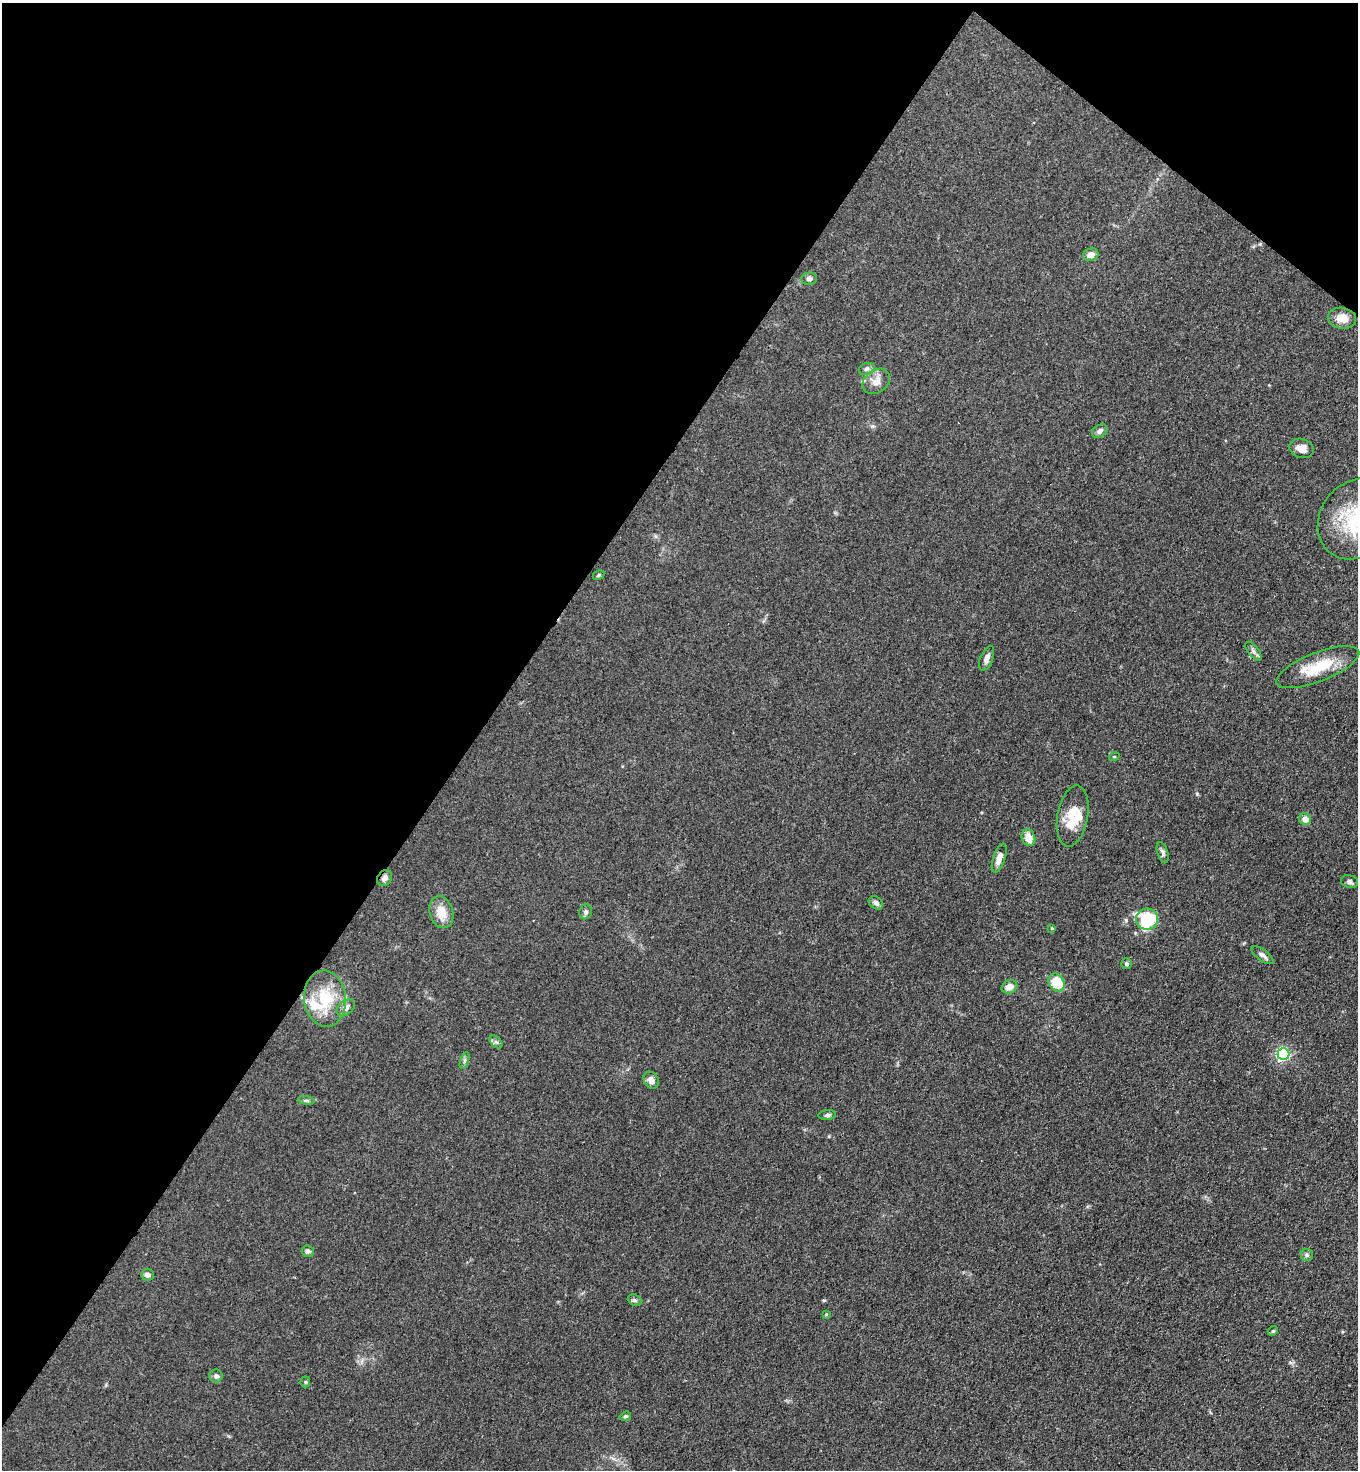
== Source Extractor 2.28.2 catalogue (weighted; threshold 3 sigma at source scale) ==
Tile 2 of 4 x 4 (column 2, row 1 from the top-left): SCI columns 1557-2912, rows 4441-5908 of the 5963 x 5945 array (HDU 1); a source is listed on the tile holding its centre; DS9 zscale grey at full resolution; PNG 1360 x 1472 px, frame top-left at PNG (2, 3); each listed source drawn as its Kron ellipse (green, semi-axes under 4 px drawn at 4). Shown black and unused: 38% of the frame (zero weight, under 3 of 4 exposures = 5% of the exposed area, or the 3 px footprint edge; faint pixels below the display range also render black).
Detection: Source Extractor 2.28.2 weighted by HDU 2 'WHT'; one run over the whole footprint, this tile lists its part. Background 0.103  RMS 0.0074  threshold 0.0333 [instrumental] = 3 sigma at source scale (4.5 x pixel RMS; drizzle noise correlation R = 1.50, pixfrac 1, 0.05/0.05 arcsec/px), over >= 5 px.
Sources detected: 48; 2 inside a brighter listed object's ellipse — not listed separately; the other 46 listed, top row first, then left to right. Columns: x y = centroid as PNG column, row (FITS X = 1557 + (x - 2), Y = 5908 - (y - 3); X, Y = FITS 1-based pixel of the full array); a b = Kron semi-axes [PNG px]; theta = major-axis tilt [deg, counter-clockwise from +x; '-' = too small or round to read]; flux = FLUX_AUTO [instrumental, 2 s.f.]
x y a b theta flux
1091 255 8 6 19 4.1
809 279 8 6 9 2.1
1342 318 14 10 -9 8.9
867 369 8 6 20 2.1
876 381 15 11 38 6.4
1100 431 8 6 33 2.5
1301 448 12 9 -18 5.9
1357 519 43 36 49 64
599 575 6 4 29 0.97
1253 651 11 5 -52 2.5
987 658 13 6 68 3.6
1318 667 44 14 21 26
1114 757 5 3 - 0.67
1073 816 31 15 80 18
1305 819 6 5 - 5.3
1028 838 9 6 -69 7.8
1163 852 11 5 -73 1.9
999 858 15 6 71 6.1
385 878 8 7 - 3.3
1349 882 9 6 -14 2
876 903 8 6 -42 2
441 912 16 11 -73 11
586 912 7 6 - 2.3
1147 919 11 10 - 51
1052 928 4 3 - 0.71
1262 955 13 5 -37 3.2
1126 964 5 5 - 1.3
1057 983 9 7 -56 20
1009 987 8 6 26 6
325 999 28 21 -84 29
346 1008 10 7 38 3.4
496 1042 8 5 -44 1.6
1283 1054 6 6 - 120
464 1061 8 3 71 1.4
651 1080 9 7 -59 3.8
306 1101 8 4 -9 1.5
827 1115 9 5 5 1.7
308 1251 6 5 - 2
1307 1255 6 6 - 1.5
147 1275 6 6 - 2.4
635 1300 7 5 -21 1.4
826 1314 3 3 - 0.6
1273 1331 5 4 - 0.93
216 1376 6 6 - 2.1
305 1382 5 5 - 1
625 1416 6 4 19 1.1
Overlapping masked pixels (flux is a lower limit): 1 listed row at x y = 385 878
Isophote crosses this tile's border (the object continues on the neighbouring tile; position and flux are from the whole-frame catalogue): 1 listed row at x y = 1357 519